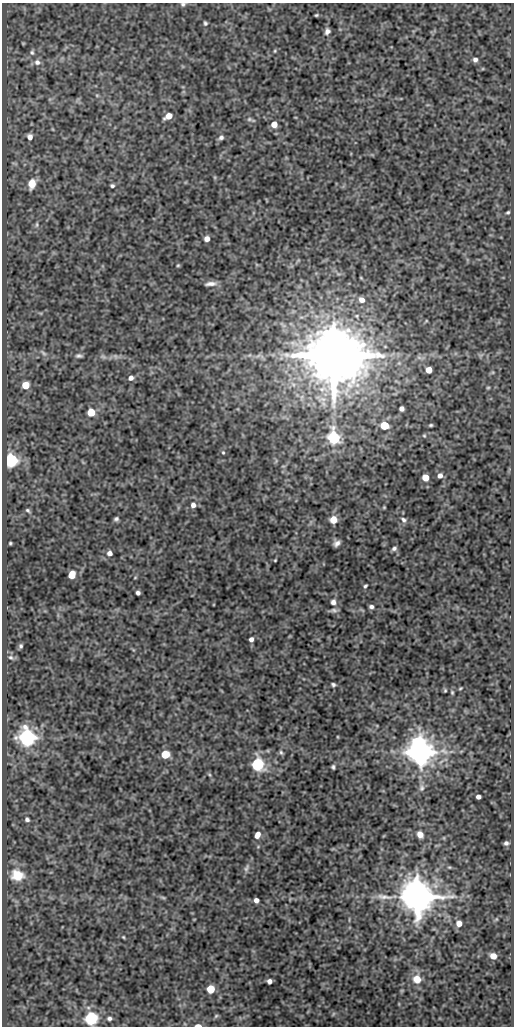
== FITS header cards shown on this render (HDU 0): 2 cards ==
NAXIS1  =                  512
NAXIS2  =                 1024

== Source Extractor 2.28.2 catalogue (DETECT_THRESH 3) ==
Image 512 x 1024 px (HDU 0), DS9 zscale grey, 1 PNG px = 1 image px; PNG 516 x 1028 px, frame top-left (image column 1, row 1024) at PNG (2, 3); no overlay
Background 82.8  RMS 0.55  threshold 1.66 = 3 sigma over >= 5 px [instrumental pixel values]
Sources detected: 105; all 105 listed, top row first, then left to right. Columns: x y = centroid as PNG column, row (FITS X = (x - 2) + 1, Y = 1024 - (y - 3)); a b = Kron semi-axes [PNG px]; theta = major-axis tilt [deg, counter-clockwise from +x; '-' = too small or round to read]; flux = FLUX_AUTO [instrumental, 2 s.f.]
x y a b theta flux
183 4 6 5 - 66
316 15 4 3 - 45
205 23 5 3 - 59
327 31 7 6 - 140
23 43 5 3 - 29
275 51 5 4 - 42
32 52 7 6 - 85
475 60 5 5 - 110
37 62 8 8 - 170
97 95 6 4 -1 44
168 116 6 5 - 500
249 119 7 5 20 81
274 124 5 5 - 430
30 137 6 5 - 190
221 137 7 5 30 110
32 184 9 7 74 520
112 186 5 4 - 73
508 212 4 3 - 50
37 225 8 4 89 68
207 239 5 5 - 230
178 265 4 4 - 42
361 278 4 2 - 24
211 284 13 5 5 190
362 300 6 6 - 220
426 321 5 3 - 30
43 353 11 4 -39 100
334 355 17 15 -18 280000
481 355 7 4 18 71
79 356 8 4 0 89
115 356 7 5 -45 83
258 356 7 4 19 85
103 357 9 5 -33 97
399 363 5 5 - 56
429 370 5 5 - 480
131 378 5 5 - 160
25 385 5 5 - 860
488 388 5 3 - 39
402 409 5 4 - 140
91 412 5 5 - 1200
384 425 5 5 - 1800
431 425 5 3 - 54
424 436 5 4 - 43
333 437 12 9 -77 1700
223 452 5 4 - 41
10 460 6 6 - 12000
440 475 5 5 - 160
425 477 5 5 - 510
193 505 6 6 - 170
384 507 4 3 - 35
28 510 6 4 -39 63
116 519 4 4 - 79
333 520 8 8 - 340
403 520 8 5 -47 98
10 543 3 3 - 43
337 543 6 4 30 150
394 548 6 4 25 94
109 553 5 5 - 180
275 560 3 2 - 33
72 575 6 5 - 750
135 578 5 3 - 30
365 586 4 3 - 57
138 593 4 4 - 110
333 602 8 7 - 150
371 607 5 5 - 100
333 610 9 4 4 100
251 639 4 4 - 130
21 646 5 4 - 68
11 657 7 6 - 94
333 684 4 4 - 73
460 688 5 3 - 38
445 690 4 3 - 41
452 692 5 3 - 45
27 737 7 6 - 20000
338 737 4 3 - 29
281 752 7 4 -63 68
420 752 8 7 - 67000
165 754 5 5 - 1400
258 764 6 6 - 7400
333 767 4 3 - 65
209 775 6 4 -45 50
422 788 11 7 85 160
478 797 4 4 - 160
27 819 5 4 - 89
420 834 7 5 -58 270
257 835 8 6 62 270
444 838 5 3 - 31
506 843 4 4 - 90
449 867 6 3 -17 44
246 868 13 6 69 140
17 875 14 11 -12 700
163 897 8 4 -9 53
384 897 26 7 -6 380
417 897 9 9 - 100000
256 900 4 4 - 180
459 923 6 6 - 270
123 937 3 3 - 35
493 956 5 5 - 410
417 979 8 7 - 540
269 981 4 4 - 150
211 989 5 5 - 1300
333 1014 6 4 71 42
216 1016 6 5 - 49
91 1018 6 6 - 8100
109 1018 4 4 - 88
198 1025 5 2 - 320
At the frame edge (FLAGS 8, measured only in part): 2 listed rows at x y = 183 4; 198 1025

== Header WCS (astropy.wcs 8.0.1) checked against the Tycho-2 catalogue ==
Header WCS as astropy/WCSLIB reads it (CRVAL/CRPIX/CD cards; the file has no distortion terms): RA---SIN/DEC--SIN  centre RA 01:00:55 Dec -01:04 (15.23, -1.07 deg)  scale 1 arcsec/px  FOV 8.5' x 17.1'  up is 0 deg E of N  parity normal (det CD < 0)
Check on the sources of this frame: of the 60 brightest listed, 6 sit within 1.5 arcsec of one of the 6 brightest Tycho-2 stars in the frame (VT <= 12.46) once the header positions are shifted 0.23 arcsec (0.03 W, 0.23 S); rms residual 0.42 arcsec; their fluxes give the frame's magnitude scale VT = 22.57 - 2.5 log10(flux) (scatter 0.16 mag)
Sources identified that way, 6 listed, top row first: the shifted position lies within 1.5 arcsec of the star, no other Tycho-2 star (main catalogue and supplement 1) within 3.0 arcsec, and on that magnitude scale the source's flux lands within +1.5 / -3 mag of the star's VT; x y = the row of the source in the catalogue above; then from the Tycho-2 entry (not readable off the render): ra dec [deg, ICRS J2000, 3 dp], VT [Tycho-2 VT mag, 2 dp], TYC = Tycho-2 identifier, HIP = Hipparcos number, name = IAU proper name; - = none
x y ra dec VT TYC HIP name
334 355 15.207 -1.022 8.91 4681-1072-1 4735 -
10 460 15.297 -1.051 12.46 4681-728-1 - -
27 737 15.292 -1.128 11.39 4681-1820-1 - -
420 752 15.183 -1.132 10.72 4681-1928-1 - -
417 897 15.184 -1.172 10.11 4681-1226-1 - -
91 1018 15.274 -1.206 12.12 4681-1073-1 - -